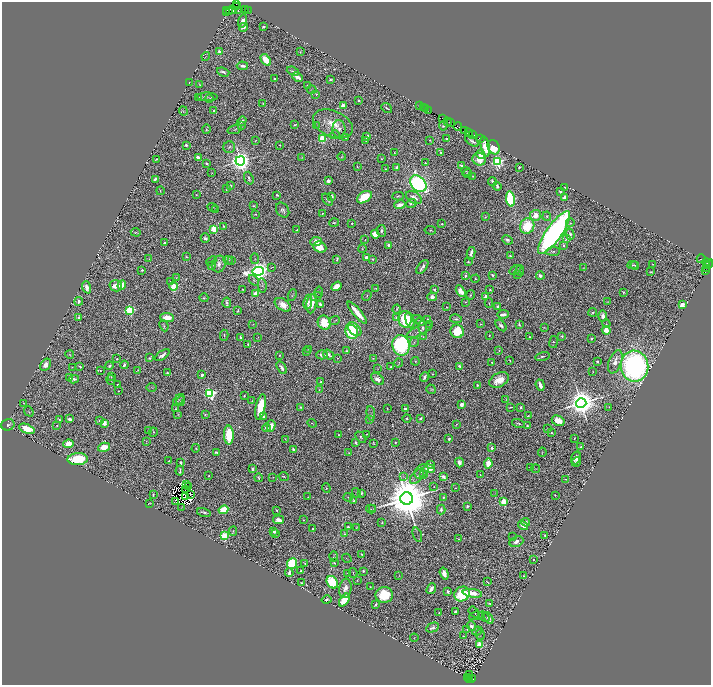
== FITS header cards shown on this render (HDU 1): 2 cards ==
NAXIS1  =                 1417
NAXIS2  =                 1366

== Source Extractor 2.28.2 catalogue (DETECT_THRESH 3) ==
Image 1417 x 1366 px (HDU 1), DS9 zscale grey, zoomed out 1/2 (1 PNG px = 2 x 2 image px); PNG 713 x 687 px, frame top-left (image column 1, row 1366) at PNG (2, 2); each listed source drawn as its Kron ellipse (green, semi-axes under 4 px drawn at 4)
Background 1.85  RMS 0.022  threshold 0.0659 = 3 sigma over >= 5 px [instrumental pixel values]
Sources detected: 1002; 136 cannot appear on this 1/2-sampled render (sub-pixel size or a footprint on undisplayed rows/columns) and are neither listed nor drawn; of the other 866, the 500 brightest by FLUX_AUTO listed and drawn (366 fainter detections omitted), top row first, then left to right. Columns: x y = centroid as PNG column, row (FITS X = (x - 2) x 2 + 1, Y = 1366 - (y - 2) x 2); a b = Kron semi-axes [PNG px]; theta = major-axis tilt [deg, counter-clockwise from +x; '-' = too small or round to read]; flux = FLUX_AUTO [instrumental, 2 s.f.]
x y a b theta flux
237 4 3 1 - 55
236 6 2 1 - 61
246 9 2 1 - 100
227 10 2 1 - 76
232 10 3 1 - 400
248 10 2 1 - 30
229 11 2 1 - 80
238 11 2 1 - 57
227 13 3 2 - 180
243 21 6 4 77 27
244 27 5 2 - 16
263 27 3 2 - 11
220 52 2 2 - 66
300 52 2 2 - 3.2
206 56 4 2 - 2.8
266 60 7 4 -55 120
242 66 6 3 -5 19
293 71 6 3 -21 9.9
223 72 6 3 -18 14
297 77 5 3 - 43
274 79 2 2 - 6.6
330 79 3 3 - 6.1
189 82 3 1 - 4.4
200 84 3 3 - 3
308 85 4 3 - 4.5
312 90 5 2 - 4.9
316 94 2 2 - 3.3
198 97 3 2 - 5.8
207 97 10 3 -1 9.4
209 99 4 4 - 7
358 100 2 2 - 23
263 103 3 2 - 3.8
419 105 2 1 - 100
343 106 3 2 - 130
424 107 2 1 - 160
387 108 6 2 -39 6.5
426 109 2 1 - 190
429 110 3 1 - 53
183 111 4 4 - 4.9
214 111 2 2 - 9.9
443 118 3 2 - 120
242 121 5 3 - 16
448 121 3 1 - 540
451 122 3 1 - 350
333 124 21 13 -24 100
295 125 3 2 - 5.6
241 126 4 3 - 4
316 126 4 3 - 3.3
443 126 5 3 - 7.3
458 127 4 1 - 540
206 129 5 2 - 5.7
235 129 7 4 19 7.9
339 129 9 6 -90 19
464 130 2 1 - 180
469 133 3 1 - 110
335 135 5 2 - 3.6
473 135 3 1 - 360
367 137 3 2 - 18
346 138 3 2 - 3.7
322 139 4 4 - 270
446 139 3 2 - 6.7
481 139 2 1 - 71
430 140 2 2 - 3.1
255 141 3 1 - 3.2
366 141 3 2 - 3.3
472 141 8 3 -34 16
186 145 2 2 - 27
279 145 3 2 - 3.4
485 146 10 4 -78 160
229 147 6 5 - 10
494 147 7 5 -61 130
441 152 2 2 - 8.2
394 153 3 2 - 3.8
481 155 4 4 - 40
198 157 2 2 - 94
302 157 3 3 - 2.8
341 157 4 2 - 4.3
156 159 3 2 - 5.1
381 159 2 2 - 3.5
479 159 7 6 - 75
240 161 4 4 - 5900
497 162 4 3 - 1100
425 163 3 3 - 5.6
207 164 3 2 - 8.9
461 166 3 2 - 12
357 167 2 1 - 3.5
519 167 3 2 - 6.3
397 168 3 3 - 20
385 169 2 2 - 6.3
466 171 5 2 - 3.3
212 173 2 2 - 3
468 173 4 3 - 11
473 176 2 2 - 3.5
249 178 6 3 -72 11
155 179 4 2 - 12
328 181 3 3 - 22
492 181 4 2 - 11
418 184 9 7 -47 1600
230 186 4 3 - 7.5
497 186 4 3 - 12
565 187 3 2 - 3.7
226 189 3 2 - 3.1
160 191 4 3 - 4
560 192 3 3 - 6.9
196 195 3 3 - 3.1
277 195 3 2 - 7.8
332 196 2 2 - 37
398 196 5 2 - 6
364 197 8 5 33 170
414 197 9 5 -29 45
564 198 4 2 - 36
510 199 8 4 -81 680
327 200 7 3 -52 9.3
411 203 5 3 - 9.5
400 205 6 3 16 28
254 206 3 2 - 5.1
213 207 5 1 - 3.1
215 210 3 3 - 3.8
283 210 8 6 -56 17
322 213 2 2 - 3.6
255 214 2 2 - 4.6
535 215 5 5 - 81
547 216 4 4 - 7.8
485 217 4 3 - 6.8
334 223 5 2 - 6.3
352 223 2 2 - 4.9
570 223 4 3 - 5.2
442 224 3 2 - 6.9
224 226 2 2 - 4.1
527 226 8 7 - 220
214 229 3 3 - 290
297 230 3 1 - 2.8
430 230 6 3 -7 5.6
381 231 6 4 -84 11
136 232 5 2 - 4.3
554 233 25 8 55 2100
375 234 4 4 - 100
570 234 6 4 -74 13
205 238 4 4 - 13
567 238 2 2 - 51
365 240 3 3 - 3.4
507 240 5 3 - 17
316 241 6 4 8 47
165 243 2 2 - 10
389 245 4 2 - 26
564 245 2 2 - 21
320 247 7 5 -25 78
362 249 4 4 - 4.6
553 251 7 4 5 9.7
471 253 6 2 79 24
510 256 3 2 - 8.7
186 257 4 3 - 6.5
366 257 2 2 - 52
149 259 3 3 - 4.3
255 259 5 3 - 5.5
337 259 4 2 - 8.6
372 259 3 3 - 5.3
701 259 4 1 - 550
228 260 5 2 - 3.7
231 260 2 2 - 13
211 261 5 3 - 5.3
468 262 2 2 - 18
708 263 6 2 -22 330
219 264 8 6 71 27
653 264 2 2 - 2.9
708 264 2 1 - 83
633 265 5 2 - 4.9
635 265 4 2 - 4.5
706 265 4 2 - 160
211 266 4 4 - 9.7
272 267 4 1 - 3
422 267 8 3 53 23
584 268 3 2 - 2.7
707 268 2 1 - 200
142 270 3 2 - 6.1
515 270 6 4 35 12
706 270 3 2 - 110
258 271 6 4 10 5100
520 271 5 3 - 3.6
651 272 3 2 - 4.7
518 274 4 3 - 4.7
493 275 3 2 - 11
465 276 3 2 - 11
540 276 4 3 - 17
176 278 3 3 - 3.5
475 279 4 3 - 5.3
254 280 6 3 -47 6
170 281 4 3 - 3
122 285 5 3 - 49
262 285 7 4 -78 11
116 286 6 5 - 75
173 286 4 3 - 210
336 286 5 3 - 66
87 287 6 4 -70 22
375 288 4 2 - 4.3
242 290 2 1 - 3
434 290 3 2 - 16
490 290 3 2 - 6.7
461 291 6 4 -59 47
319 292 5 3 - 4.2
624 292 3 3 - 5.5
256 294 4 3 - 74
292 295 6 3 66 5.3
470 295 5 3 - 5.8
316 296 6 3 25 6.7
367 296 5 4 - 6.3
486 296 2 2 - 85
432 297 5 4 - 39
204 298 4 3 - 5.9
79 301 4 3 - 10
308 302 7 4 80 19
466 302 3 2 - 3.4
608 302 3 2 - 4.5
227 303 5 3 - 9.6
489 303 4 3 - 4.3
312 304 10 5 81 69
283 305 9 5 -34 64
320 305 4 2 - 22
682 305 4 3 - 42
498 306 3 2 - 10
447 307 2 2 - 4.4
397 309 4 3 - 7.4
130 310 3 3 - 590
238 310 4 2 - 5
593 312 4 2 - 9.2
357 313 14 3 -50 110
503 314 5 2 - 28
603 316 5 4 - 36
79 317 2 2 - 62
167 317 7 4 -5 64
396 318 3 2 - 28
405 319 8 6 -88 240
417 319 5 3 - 5.2
456 319 6 4 -9 12
410 320 8 3 -75 37
428 320 3 2 - 22
335 321 5 3 - 4.3
420 322 4 3 - 12
324 323 7 6 - 140
253 324 3 2 - 3.5
430 324 4 3 - 4.1
481 324 3 3 - 4.4
606 324 4 2 - 3.9
501 325 7 3 -46 17
519 325 4 2 - 6.3
164 326 6 4 -67 8.9
544 327 3 1 - 3.2
423 328 7 3 -82 11
354 329 8 5 -45 140
606 330 4 4 - 53
419 331 14 5 25 20
457 331 7 6 - 200
352 332 7 6 - 280
224 335 5 2 - 5.1
489 335 2 2 - 4.4
562 336 4 3 - 4.6
240 337 3 2 - 13
258 337 3 2 - 3.5
423 337 4 3 - 3.8
529 337 2 2 - 8.3
591 338 2 2 - 37
414 342 5 3 - 7.9
554 342 6 3 81 6.6
248 344 2 2 - 5.8
401 345 10 8 -79 670
309 349 3 3 - 4.1
499 350 4 3 - 5.6
347 351 3 2 - 6.3
307 352 4 3 - 4.4
70 355 4 3 - 4.3
162 355 8 3 36 21
280 355 2 2 - 2.7
322 355 6 4 0 18
329 355 6 3 -38 26
542 356 7 3 16 8.2
150 357 4 2 - 7.9
337 358 2 2 - 5.4
373 358 4 3 - 4.2
117 359 3 2 - 4.4
415 361 4 3 - 4.3
510 361 4 2 - 4.1
597 361 2 2 - 12
492 362 2 2 - 10
615 362 12 6 69 48
399 363 4 2 - 2.9
46 365 7 4 58 36
124 365 4 3 - 14
109 366 4 3 - 10
460 366 4 2 - 12
634 366 15 14 - 1900
72 367 3 1 - 2.7
80 367 3 2 - 8.8
391 367 2 2 - 3.8
282 368 7 2 -58 18
377 369 3 2 - 2.7
100 370 2 2 - 4.7
138 370 3 2 - 7.9
593 372 2 2 - 2.9
167 373 3 2 - 6.1
433 374 3 2 - 3
202 375 2 2 - 52
69 377 2 2 - 11
111 377 3 3 - 4.4
424 377 5 3 - 16
74 379 5 4 - 11
377 379 7 5 -41 29
111 380 5 3 - 6.6
499 380 10 7 28 79
321 382 2 2 - 7.2
118 384 3 2 - 9.8
477 385 4 3 - 6.8
540 385 6 3 -70 50
151 387 5 3 - 4.4
431 389 5 3 - 5.9
319 390 4 3 - 2.9
118 391 2 2 - 5.7
210 393 4 3 - 1100
244 396 3 2 - 6.4
506 399 4 2 - 2.7
179 400 7 3 43 4.6
181 401 4 3 - 6.8
252 401 3 2 - 3.1
24 403 3 1 - 3.8
581 403 5 5 - 13000
461 404 3 3 - 51
261 407 13 5 78 150
300 407 2 2 - 4
511 407 4 1 - 4.6
521 407 2 2 - 9.3
609 407 3 2 - 3.8
387 408 3 2 - 3
405 408 3 3 - 13
175 409 2 2 - 3.6
29 411 5 2 - 3.7
371 413 7 3 -83 6.1
178 414 4 3 - 4
205 415 3 2 - 4.3
264 416 3 2 - 14
528 416 4 3 - 4.4
407 418 4 3 - 7
420 418 3 2 - 9.7
59 419 3 2 - 4.3
69 419 4 2 - 19
100 420 2 2 - 36
369 420 4 3 - 4.6
558 421 7 5 -28 70
104 423 4 3 - 52
312 423 5 2 - 3.2
519 423 6 3 -12 8.7
456 424 4 2 - 3
8 425 7 5 15 15
57 425 2 2 - 3
271 426 6 3 75 52
527 426 4 3 - 7.6
266 428 4 3 - 23
27 429 8 4 -22 120
547 429 2 2 - 6.1
148 430 4 3 - 3
153 432 4 2 - 6.6
552 433 3 3 - 8.1
366 434 2 2 - 3.1
229 435 9 5 -89 180
338 435 2 1 - 3.1
361 437 6 4 -46 8.7
574 438 3 1 - 3.5
285 439 3 2 - 3.7
449 439 3 2 - 7.3
146 441 4 3 - 3.5
395 442 2 2 - 6.2
356 443 3 2 - 7.8
68 444 5 4 - 56
374 444 3 3 - 2.9
104 447 6 4 16 66
580 447 3 2 - 6.4
196 448 4 4 - 4.9
492 448 3 3 - 16
293 450 3 2 - 17
217 452 4 3 - 14
542 452 4 2 - 3.9
349 453 3 2 - 3.7
576 458 6 4 68 26
78 459 10 6 1 280
169 461 3 2 - 3.5
459 462 5 3 - 23
576 462 5 2 - 8.7
181 463 3 2 - 15
488 463 5 4 - 100
430 465 3 2 - 42
530 467 3 2 - 3.5
252 469 4 3 - 13
429 469 6 3 -2 110
536 469 4 2 - 3
180 471 5 2 - 12
421 471 8 6 49 15
423 474 3 2 - 3
209 475 2 2 - 4
480 475 3 2 - 3.6
284 476 5 2 - 4.8
417 476 9 5 50 13
403 477 3 3 - 3.3
443 477 4 3 - 22
258 478 4 2 - 7.7
273 478 2 2 - 2.8
566 479 3 2 - 5
186 485 2 1 - 4
189 486 4 2 - 16
434 487 2 2 - 3.4
326 488 5 3 - 5.1
455 488 2 1 - 2.9
185 490 2 1 - 3.9
357 493 5 2 - 2.9
361 493 3 2 - 8.8
495 494 3 3 - 2.8
153 495 3 2 - 6.9
190 495 2 1 - 3.6
555 495 2 2 - 5.7
186 496 2 1 - 4.4
308 497 2 2 - 3.5
348 497 4 3 - 5.1
443 497 3 2 - 6
407 499 6 6 - 41000
354 501 3 2 - 12
176 502 2 1 - 5.2
503 502 3 3 - 360
150 503 3 2 - 4
467 506 2 2 - 34
182 507 3 2 - 2.8
373 508 3 3 - 3.5
371 509 5 2 - 3.1
223 510 5 4 - 130
276 510 4 2 - 4.9
441 510 5 3 - 14
204 512 7 2 -14 9.2
279 520 6 3 -8 36
303 520 2 2 - 3.5
526 522 4 4 - 11
382 523 2 2 - 4.1
523 525 5 3 - 58
349 527 4 2 - 8.6
356 527 3 3 - 3.8
313 529 2 2 - 5.6
233 531 4 3 - 3.6
274 531 3 3 - 19
276 533 2 2 - 3.6
345 534 4 3 - 6.7
417 535 7 2 -69 5.8
545 535 3 2 - 11
224 536 3 3 - 490
512 537 3 2 - 5.3
459 539 2 2 - 3.6
516 542 7 5 22 23
361 554 3 2 - 5.7
334 556 5 3 - 3.7
347 558 5 2 - 3.3
533 559 2 2 - 12
292 563 5 5 - 350
305 563 2 2 - 9.5
334 563 3 2 - 6.1
301 571 2 2 - 7.1
363 571 2 2 - 18
289 573 4 3 - 26
348 573 3 2 - 4.5
353 573 5 2 - 4.8
444 574 6 3 -72 38
399 575 4 2 - 2.9
523 576 2 2 - 9.5
357 580 4 2 - 3.5
332 582 7 5 -57 340
487 582 4 1 - 4.2
301 583 2 2 - 3.4
370 587 2 2 - 4.4
345 588 10 6 82 34
431 589 6 3 51 25
447 591 2 2 - 49
472 593 10 4 -9 78
462 594 8 7 - 290
384 595 9 8 - 180
326 600 5 3 - 17
344 600 7 4 55 180
489 603 2 2 - 4.4
376 605 4 2 - 12
455 611 3 2 - 12
474 612 6 4 -53 13
439 613 2 2 - 4.6
476 616 7 3 8 6.5
484 617 6 3 -38 5.7
489 618 6 3 -61 19
471 626 5 3 - 23
433 627 7 4 26 17
467 629 3 3 - 3.7
477 631 5 3 - 3.6
480 635 5 2 - 3.4
463 636 2 2 - 2.9
414 638 4 3 - 4
480 645 3 3 - 190
469 675 3 1 - 4.1
467 678 2 1 - 100
469 679 2 1 - 51
471 679 2 1 - 100
473 679 2 1 - 110
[366 fainter detections neither listed nor drawn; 136 sub-pixel or undisplayed-footprint detections neither listed nor drawn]